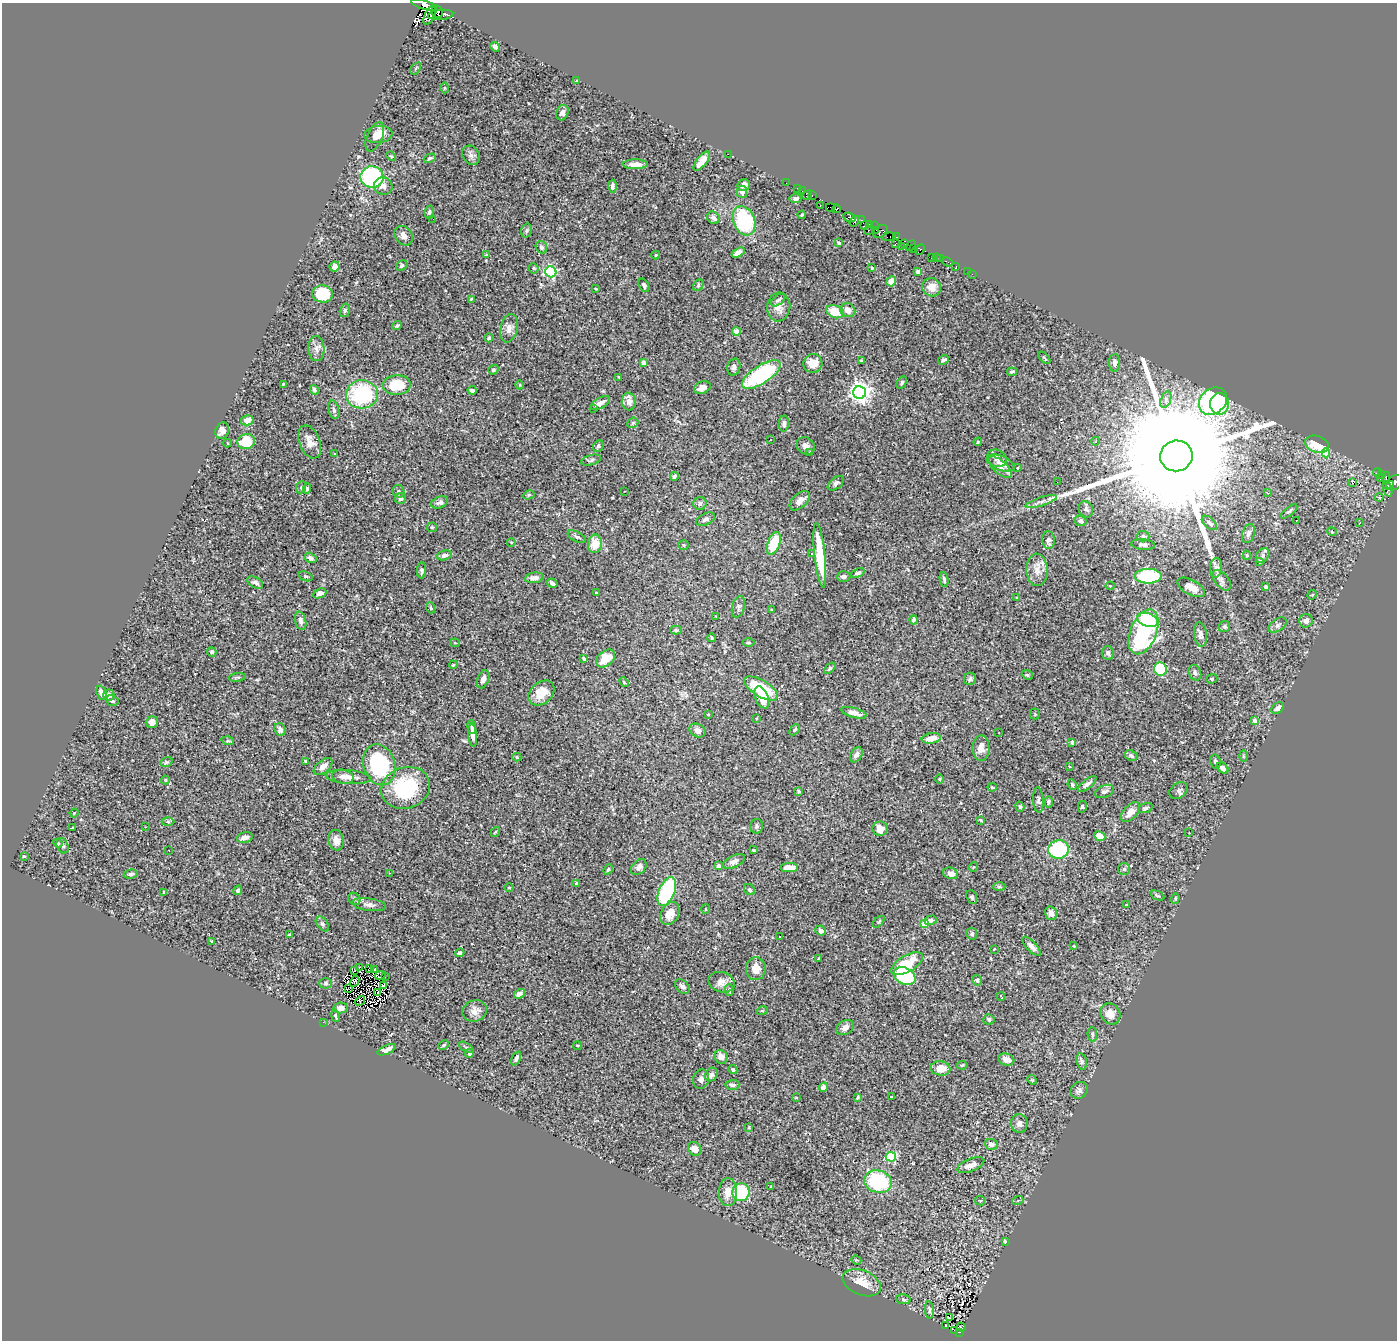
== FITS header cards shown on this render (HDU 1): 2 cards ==
NAXIS1  =                 1395
NAXIS2  =                 1338

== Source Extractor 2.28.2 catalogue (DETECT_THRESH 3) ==
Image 1395 x 1338 px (HDU 1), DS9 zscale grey, 1 PNG px = 1 image px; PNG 1399 x 1342 px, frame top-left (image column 1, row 1338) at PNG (2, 3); each listed source drawn as its Kron ellipse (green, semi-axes under 4 px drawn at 4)
Background 0.428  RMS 0.016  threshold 0.049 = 3 sigma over >= 5 px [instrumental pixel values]
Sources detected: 425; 7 with non-positive FLUX_AUTO (blend fragments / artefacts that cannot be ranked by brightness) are neither listed nor drawn; the other 418 listed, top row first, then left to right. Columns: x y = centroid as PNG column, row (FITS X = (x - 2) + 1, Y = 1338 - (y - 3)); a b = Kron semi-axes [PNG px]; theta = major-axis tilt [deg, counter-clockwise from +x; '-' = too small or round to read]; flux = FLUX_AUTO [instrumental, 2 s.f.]
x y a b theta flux
424 5 13 4 -16 600
437 12 6 5 - 1200
430 15 10 5 63 200
441 15 12 5 5 1200
495 47 5 4 - 3
416 68 7 3 54 1.5
577 81 4 2 - 0.63
444 88 5 3 - 0.98
562 113 8 6 69 3.6
378 134 14 8 6 13
375 137 15 7 66 9.4
728 154 2 2 - 48
471 155 10 8 -59 4.8
391 156 5 3 - 1.2
430 158 6 4 29 2.3
702 161 11 5 52 12
635 164 13 5 0 7.7
372 177 11 11 - 110
786 183 2 2 - 1.2
744 185 6 5 - 7
383 186 9 8 - 5.4
613 186 6 4 -87 3.7
797 188 2 2 - 6.5
802 191 2 2 - 3.3
742 192 6 5 - 5.6
807 195 6 2 45 11
812 196 3 2 - 12
796 199 6 4 7 3.5
820 205 2 2 - 5
830 207 4 3 - 240
836 209 4 3 - 250
429 212 6 4 80 2.1
802 215 4 2 - 1.4
849 217 6 4 -21 46
713 218 7 5 -41 4.9
433 219 2 2 - 5.8
862 220 3 2 - 28
744 221 15 10 -68 98
854 221 6 4 54 91
869 224 3 2 - 110
864 226 4 3 - 45
874 226 2 2 - 1.2
526 230 7 5 72 2
869 230 3 3 - 32
876 230 3 2 - 19
880 231 8 5 35 100
404 236 10 8 -54 6.2
889 237 7 3 7 210
897 237 3 2 - 11
839 243 3 3 - 3.2
896 243 3 3 - 100
905 244 3 2 - 17
901 246 3 2 - 9.2
911 246 6 2 56 11
541 247 6 5 - 2.7
913 248 3 2 - 5.6
920 250 5 3 - 380
738 253 7 4 29 5.9
486 255 4 3 - 0.88
656 255 4 4 - 0.99
931 257 2 2 - 5
936 257 3 2 - 13
940 258 3 2 - 11
948 262 5 2 - 3.8
402 265 6 4 33 2.2
956 266 3 2 - 3.1
335 267 5 5 - 5.1
534 268 5 5 - 1.7
872 268 4 4 - 1.1
918 271 4 3 - 5.4
551 272 6 5 - 160
968 272 2 2 - 0.55
972 274 2 2 - 4.9
891 281 5 4 - 13
644 285 7 4 -58 3.4
698 285 6 4 61 1.7
932 287 9 9 - 8.4
596 289 3 2 - 1
322 294 10 8 -4 51
471 299 3 2 - 0.99
778 300 8 4 37 3.1
779 307 14 11 82 9.9
345 310 7 5 75 2.1
848 310 7 6 - 7.6
835 312 9 6 -22 24
397 326 5 4 - 1.8
509 328 14 8 76 7.3
736 332 4 4 - 16
489 338 4 4 - 2
316 348 12 8 -89 6.5
1044 358 7 3 -45 1.2
943 360 6 3 30 2.5
861 361 3 2 - 1.4
643 362 4 3 - 7
813 363 9 9 - 15
1115 363 9 5 89 4.9
734 367 8 6 74 4.6
493 370 5 4 - 2
1012 372 5 2 - 1.5
761 375 22 9 33 130
619 377 3 2 - 1
902 383 7 4 60 2.4
283 384 3 3 - 0.96
397 385 14 10 3 33
520 385 4 3 - 0.99
702 388 8 6 21 6.3
314 390 5 4 - 2.3
472 390 4 3 - 2.6
860 392 6 6 - 710
362 394 16 14 6 97
1166 400 8 5 72 3.2
629 401 9 7 -81 6.4
1213 401 15 12 42 150
600 403 10 5 29 5.7
1219 404 11 9 -90 44
594 409 2 2 - 0.67
334 410 9 5 -77 3.2
247 420 6 5 - 8.2
633 423 6 5 - 1.6
784 424 8 5 86 3.2
222 431 8 6 70 5.3
770 440 3 3 - 1.6
1096 441 4 3 - 0.98
246 442 9 7 16 39
310 442 17 10 -69 11
978 442 4 3 - 1.1
227 443 4 3 - 1
1317 444 12 8 -17 26
598 446 6 5 - 2.2
806 446 9 8 - 5.8
810 452 3 3 - 0.74
1326 453 4 4 - 20
335 454 3 2 - 0.67
1176 456 16 15 - 99000
997 458 10 8 -29 5.2
591 460 10 5 15 2.7
1000 463 15 7 -23 6.5
1000 467 14 6 -42 5.6
1017 468 3 3 - 0.9
1377 472 4 2 - 1.9
1381 474 3 3 - 51
674 476 4 3 - 2.3
1386 478 6 2 -89 36
1380 479 3 2 - 1.6
1057 482 2 2 - 0.49
1352 482 3 3 - 190
836 483 9 5 40 2.9
1394 483 9 7 40 250
1388 485 5 3 - 170
301 487 6 4 68 1.7
307 488 5 4 - 1.7
1388 489 8 4 -71 160
398 491 6 5 - 2.6
625 491 3 2 - 0.8
1268 493 4 3 - 1.3
529 495 6 4 28 1.4
1379 497 4 3 - 1.1
401 499 5 5 - 2.8
800 501 12 7 42 7.7
440 502 9 5 20 4.1
1041 502 16 3 17 4.8
700 503 7 6 - 3.1
1086 509 8 7 - 3.3
1289 511 10 3 39 2.1
706 519 10 5 27 3.4
1081 521 6 5 - 3.9
1296 521 2 2 - 0.67
1209 523 9 5 -42 3.8
1360 523 3 2 - 0.92
432 527 5 4 - 1.3
1332 532 5 3 - 0.87
1248 533 10 6 73 4.2
1143 536 6 5 - 2.1
577 537 10 5 -27 3.2
1048 540 9 6 -85 4.9
511 542 4 3 - 0.72
774 543 12 6 69 37
595 544 9 7 81 17
683 545 5 5 - 1.5
1143 545 12 5 -5 3.5
812 553 4 3 - 0.9
444 555 8 4 13 4
820 555 32 5 -84 40
1247 555 4 4 - 1.3
1263 556 8 6 55 2.8
310 558 6 5 - 3.2
1260 561 3 3 - 1.7
1216 568 10 6 85 3.5
422 570 8 4 88 2.5
1037 570 16 10 -89 11
858 573 7 4 23 2.4
306 576 7 4 -20 1.7
844 576 7 5 1 3.7
1148 576 13 7 0 72
534 578 9 5 7 5.2
944 579 7 3 -80 2.1
1222 580 12 7 -51 4.3
255 582 9 5 -29 3.6
552 583 5 3 - 3.3
1110 586 4 4 - 0.99
1266 586 3 3 - 2.8
1191 587 15 7 -28 9.3
596 592 4 2 - 0.72
320 593 7 4 23 5.4
1312 595 5 4 - 0.97
1016 597 3 3 - 1
738 607 11 6 75 3.5
431 608 6 3 -71 1.4
772 610 4 2 - 0.91
716 616 3 2 - 0.75
913 620 4 3 - 3
1148 620 11 6 -20 31
301 621 9 5 -76 3.9
1306 621 7 6 - 5.4
1278 625 10 6 33 3.5
1224 627 6 5 - 2.2
676 630 5 4 - 1.8
1143 632 24 13 67 190
1200 635 12 6 -83 5.3
712 638 4 3 - 1.1
455 643 4 4 - 1.2
749 643 6 3 -1 1.3
212 652 5 4 - 2.6
1108 653 7 6 - 3.5
606 658 11 7 41 20
584 659 4 3 - 2.8
453 665 4 3 - 0.84
830 668 7 4 45 1.8
1160 669 7 6 - 59
1195 673 8 6 -68 3
1027 675 6 4 -21 1.7
237 677 8 4 8 1.7
483 679 9 5 69 4.5
970 679 6 6 - 3.3
1212 679 5 4 - 1.4
624 682 5 3 - 1.1
761 689 19 8 -31 52
102 693 7 5 -66 8.2
541 693 14 10 41 19
109 695 5 5 - 3.7
762 697 11 6 -67 15
112 701 6 5 - 2.5
1278 708 7 5 37 4.6
854 713 13 5 -16 8.2
708 714 4 2 - 0.76
1035 714 5 5 - 1.1
756 718 3 2 - 1.1
1255 721 4 4 - 6
152 722 6 5 - 8.8
472 727 7 4 -84 2.1
280 729 6 5 - 4.1
697 730 8 6 -29 5.3
795 730 6 4 45 1.6
999 733 3 3 - 1.6
473 735 12 4 -84 5.4
931 738 9 5 9 11
228 741 6 4 -16 1.5
1072 742 4 4 - 3.5
981 748 13 8 -89 9.2
856 755 8 5 60 4.9
1131 756 6 5 - 3.1
1243 756 6 4 -89 1.3
517 757 4 4 - 1.4
306 761 3 3 - 1.5
166 762 6 4 20 1.6
1215 762 7 5 -77 2.6
379 765 21 15 -73 110
1069 766 4 3 - 0.92
323 767 11 6 40 7.7
1223 768 6 4 -43 4.9
343 777 11 7 -12 6.2
348 777 22 7 -5 11
940 779 5 3 - 0.99
165 780 4 4 - 1.1
1087 784 11 4 40 4.1
1072 785 5 3 - 1.5
992 787 4 3 - 1.2
406 788 25 20 20 84
799 791 4 3 - 3
1104 791 10 6 21 3.3
1179 791 10 7 37 3.9
1038 800 12 5 -86 2.7
1048 802 5 4 - 1.8
1020 807 5 4 - 1.8
1082 807 6 4 77 1.5
1145 808 7 4 17 2.6
1130 812 12 6 48 9.1
74 813 4 3 - 0.83
981 820 3 2 - 0.99
168 822 6 4 0 1.5
757 826 7 6 - 3.2
145 827 3 3 - 1.4
72 828 3 3 - 19
880 829 7 7 - 12
495 832 5 3 - 0.92
1189 833 2 2 - 0.69
1100 836 6 4 -26 11
245 837 8 5 15 5.7
336 840 10 7 -82 7.8
58 843 5 4 - 1.2
63 846 8 5 -65 2.9
1059 849 10 9 - 85
169 850 3 2 - 1.3
753 850 3 3 - 1.3
24 856 3 3 - 1.3
734 861 12 6 24 7.4
719 866 4 3 - 7
639 867 9 6 48 5.9
974 867 5 3 - 0.95
789 868 9 4 0 15
608 869 5 4 - 1.6
1124 869 6 6 - 2.2
389 873 2 2 - 0.61
951 873 7 5 -20 5.4
131 874 7 4 11 2.8
577 884 4 4 - 4.2
509 887 5 3 - 0.92
999 887 6 4 -2 1.6
238 890 5 4 - 2.2
749 890 6 5 - 2.1
667 891 15 8 66 110
164 892 3 2 - 1
1157 896 7 3 -24 1.6
972 897 7 5 -68 2.2
1175 898 5 4 - 1.3
354 899 6 5 - 2.2
369 905 17 6 -8 5.4
1126 905 4 2 - 0.79
705 909 5 3 - 1.1
1051 913 7 6 - 7.5
670 914 12 8 62 11
931 920 6 4 16 2.4
879 922 7 4 45 1.5
925 923 4 4 - 26
322 924 8 5 -53 2.6
821 931 5 4 - 4.3
972 934 6 5 - 2.2
289 935 4 4 - 1.4
779 936 3 3 - 1.3
212 941 3 2 - 0.73
1031 946 12 5 -46 4.6
1074 946 3 2 - 0.79
994 949 3 2 - 1.1
460 953 4 3 - 2.9
819 959 3 2 - 0.98
907 964 18 8 30 35
359 968 3 2 - 1.4
370 969 3 2 - 1.1
756 969 11 10 - 12
354 970 3 2 - 0.53
374 970 2 2 - 0.69
380 975 5 4 - 1.6
385 976 3 2 - 1.4
905 976 11 8 -28 75
977 980 5 4 - 1.9
355 981 6 3 62 0.97
722 982 13 10 -18 8.1
326 983 6 5 - 1.9
383 985 3 2 - 0.76
682 986 8 6 -42 4.7
349 988 4 2 - 0.61
729 990 6 4 -88 2.2
378 993 4 2 - 0.92
519 994 6 4 33 4.8
1001 996 4 2 - 0.92
360 1001 5 2 - 0.0028
340 1008 7 5 8 7
475 1011 12 10 16 9
762 1011 5 3 - 0.96
1110 1014 11 9 -52 12
335 1016 6 3 -79 1.4
989 1019 5 5 - 2.3
323 1022 2 2 - 15
845 1028 9 7 32 6.5
1092 1034 7 4 -85 2
444 1045 5 3 - 1.4
578 1045 4 2 - 0.87
466 1047 8 3 -28 1.7
386 1050 10 4 24 4.9
469 1053 4 4 - 3.5
721 1057 7 6 - 7.5
516 1058 7 4 65 3.7
1006 1059 8 6 -20 8.2
1081 1061 8 5 -76 3.9
962 1065 5 3 - 1.4
941 1068 10 7 -8 14
733 1070 5 4 - 2.6
711 1075 7 5 52 5.3
701 1079 9 8 - 5.1
1032 1080 5 4 - 1.3
732 1085 7 5 2 3.4
824 1087 5 4 - 7
1079 1090 9 8 - 3.9
858 1097 3 3 - 1.3
891 1097 3 3 - 1.4
796 1098 3 2 - 0.72
1019 1123 9 8 - 5.8
749 1128 4 3 - 1.1
991 1144 6 5 - 4.3
695 1149 7 6 - 10
891 1157 5 5 - 68
971 1165 14 6 21 8.5
878 1182 14 11 -16 90
771 1186 4 2 - 0.85
728 1192 14 9 89 11
741 1192 9 8 - 60
1018 1200 5 3 - 1.1
980 1201 5 4 - 1.1
1005 1241 4 3 - 1.5
856 1260 5 3 - 0.99
862 1283 20 12 -22 16
903 1299 7 5 -9 2.1
929 1310 9 3 -85 1.4
949 1318 3 2 - 1.9
946 1325 3 2 - 1.1
961 1327 4 3 - 2.1
955 1330 2 2 - 0.94
959 1332 4 3 - 15
At the frame edge (FLAGS 8, measured only in part): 2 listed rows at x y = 424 5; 1394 483
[7 non-positive-flux detections neither listed nor drawn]